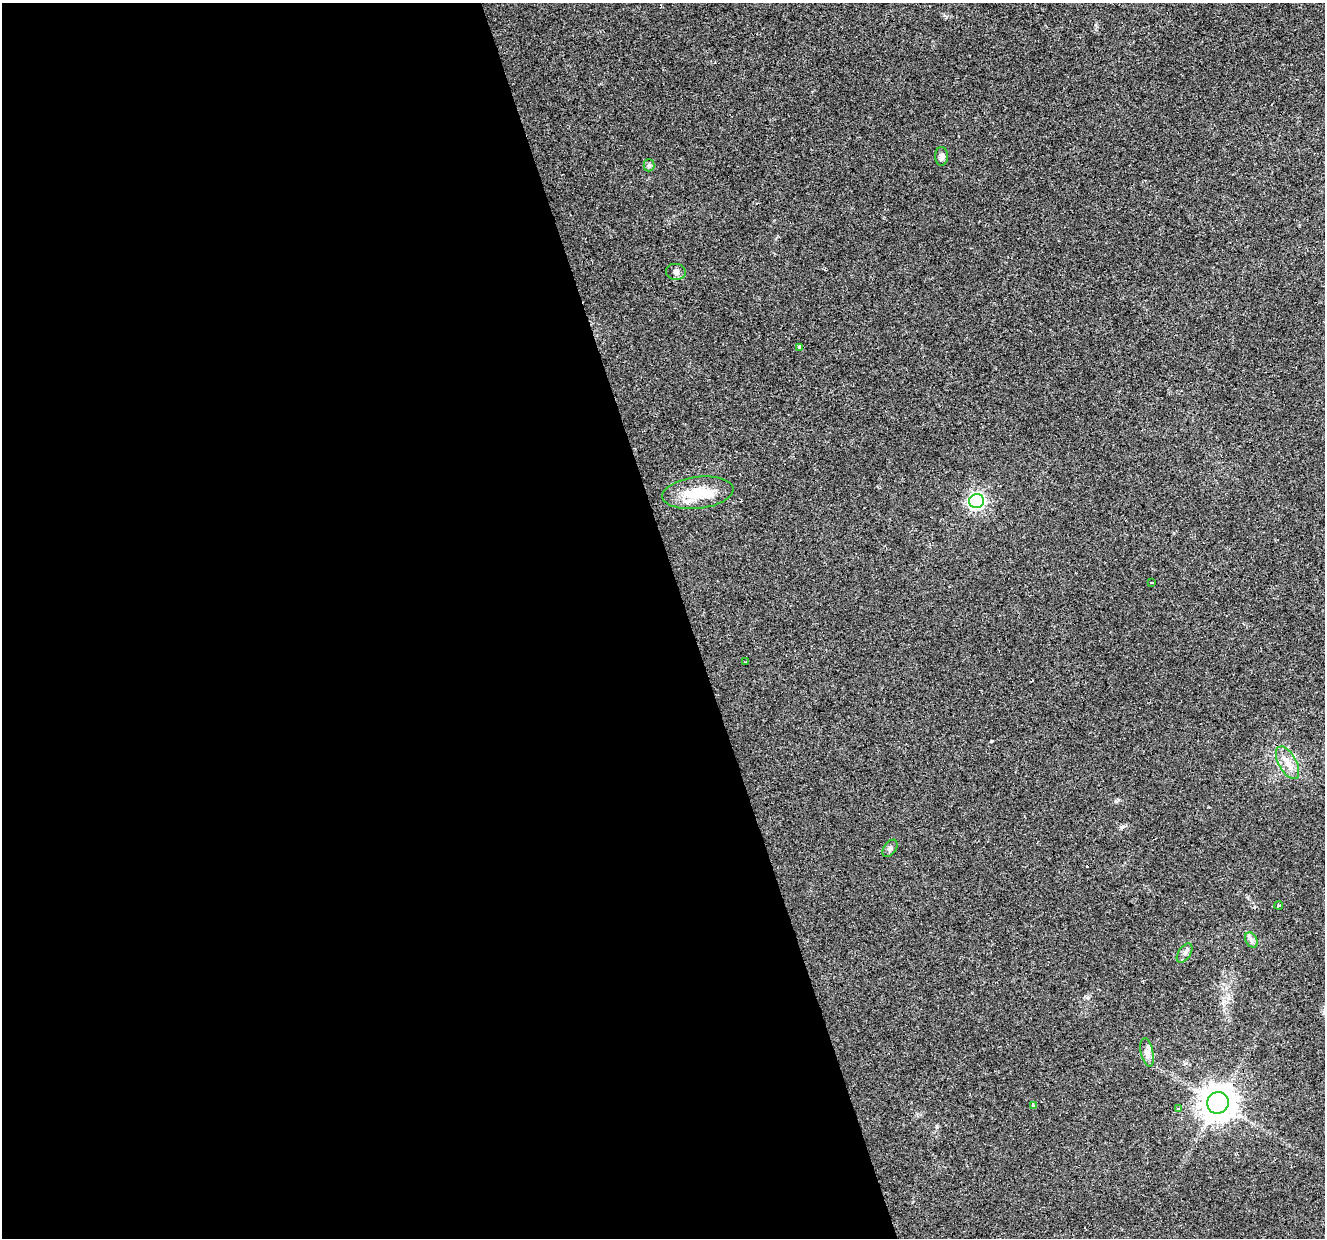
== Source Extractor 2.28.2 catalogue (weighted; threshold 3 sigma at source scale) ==
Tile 9 of 4 x 4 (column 1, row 3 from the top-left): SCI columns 1-1323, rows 1340-2575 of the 5293 x 5105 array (HDU 1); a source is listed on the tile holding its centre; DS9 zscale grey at full resolution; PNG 1327 x 1240 px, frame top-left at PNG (2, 3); each listed source drawn as its Kron ellipse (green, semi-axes under 4 px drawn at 4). Shown black and unused: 52% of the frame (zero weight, under 3 of 4 exposures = <1% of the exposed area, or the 3 px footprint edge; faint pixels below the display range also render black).
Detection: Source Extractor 2.28.2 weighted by HDU 2 'WHT'; one run over the whole footprint, this tile lists its part. Background 0.0222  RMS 0.0032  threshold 0.0146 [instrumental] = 3 sigma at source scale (4.5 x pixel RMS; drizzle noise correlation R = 1.50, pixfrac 1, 0.0396/0.0396 arcsec/px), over >= 5 px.
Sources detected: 24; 1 inside a brighter object's white glare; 4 cosmic-ray / hot-pixel residue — neither listed nor drawn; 2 inside a brighter listed object's ellipse — not listed separately; the other 17 listed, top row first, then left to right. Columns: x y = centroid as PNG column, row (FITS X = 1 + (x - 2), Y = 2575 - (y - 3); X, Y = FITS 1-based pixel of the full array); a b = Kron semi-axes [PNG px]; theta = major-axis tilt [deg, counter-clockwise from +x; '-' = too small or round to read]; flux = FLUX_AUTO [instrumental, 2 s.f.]
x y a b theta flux
942 156 9 6 -89 1.1
649 165 6 5 - 0.7
676 272 10 8 -7 1.2
800 348 4 3 - 1.3
698 493 36 16 7 9.7
977 501 7 7 - 78
1152 583 3 3 - 8.7
746 662 3 2 - 0.82
1287 763 18 9 -61 3.4
890 848 10 6 53 0.87
1279 905 4 3 - 2.7
1251 940 8 5 -61 0.92
1185 953 11 6 56 1.2
1147 1052 14 6 -78 1.7
1218 1103 11 10 - 550
1033 1106 3 3 - 3.8
1178 1109 4 2 - 0.38
Overlapping masked pixels (flux is a lower limit): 2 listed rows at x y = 800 348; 1218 1103
Unlisted compact peaks at least as high as the median listed source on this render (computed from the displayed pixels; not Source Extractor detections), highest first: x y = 991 741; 1116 801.